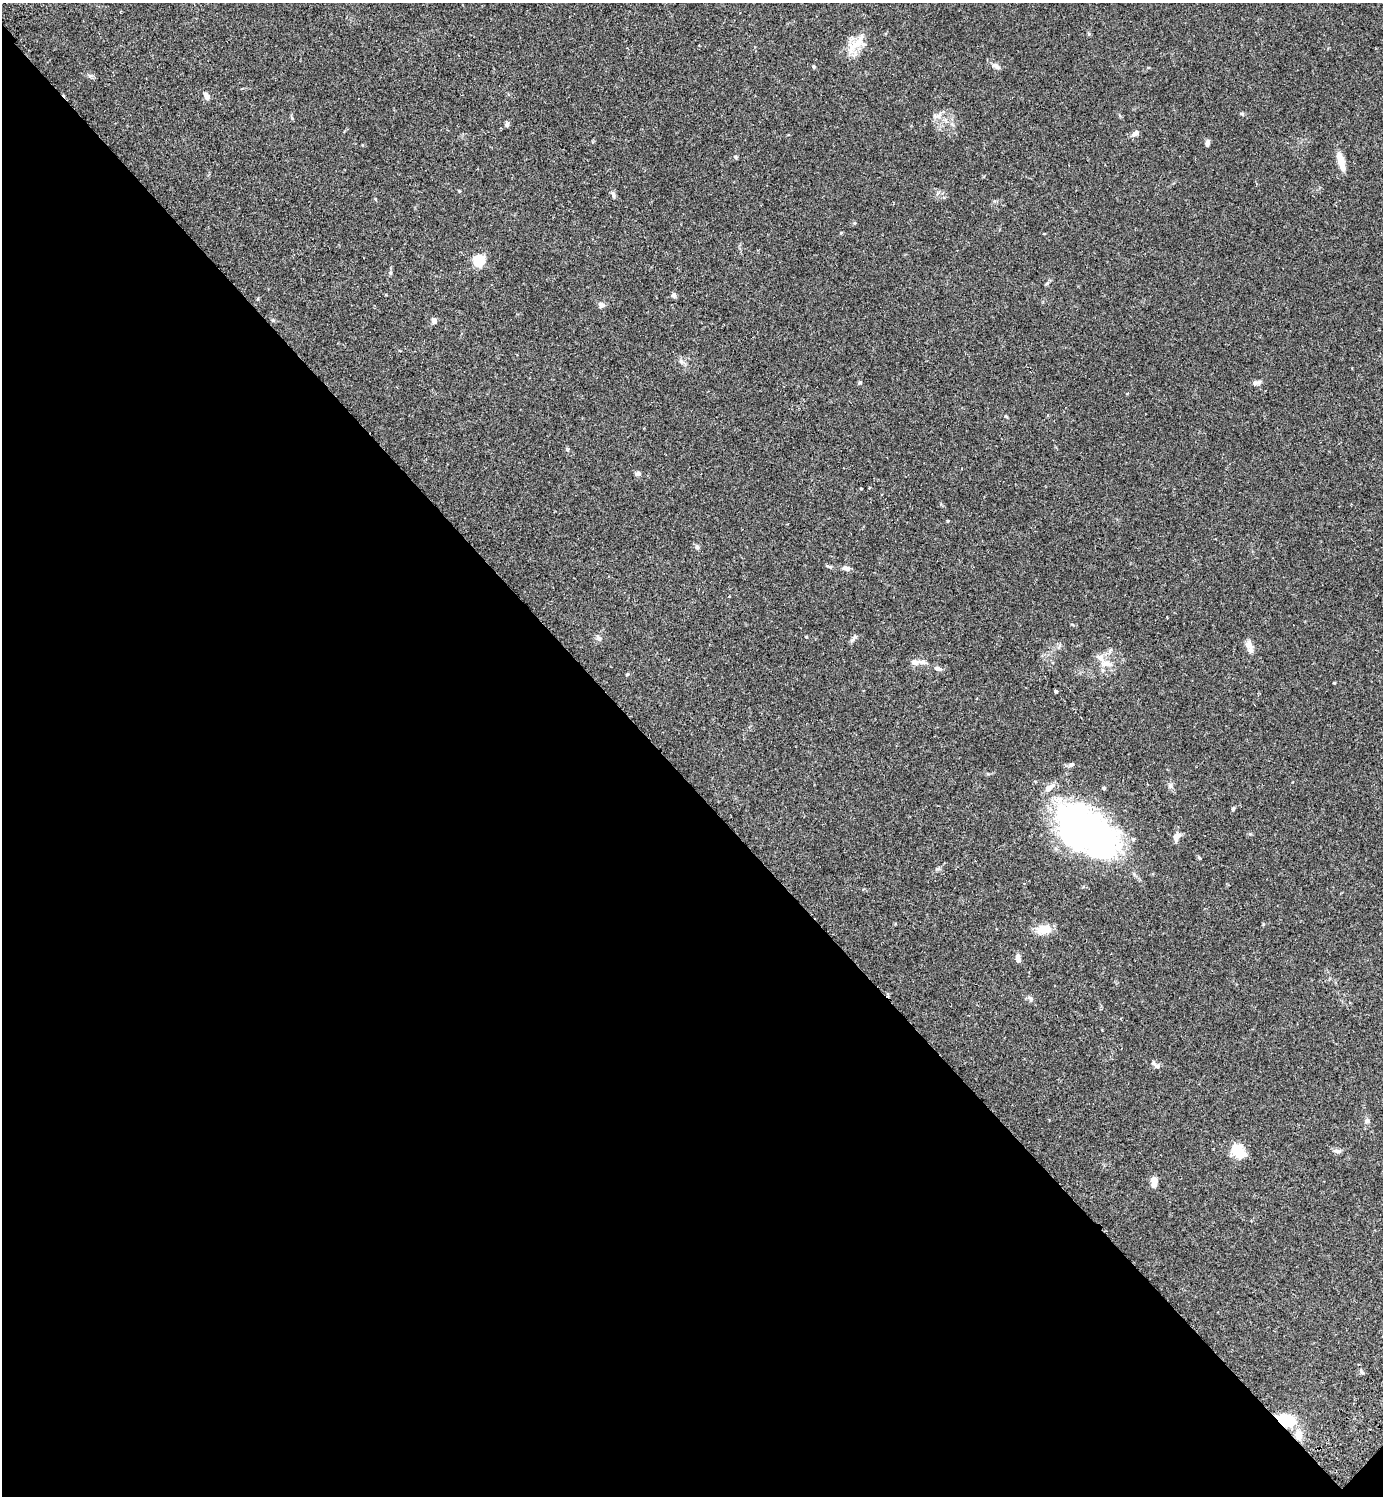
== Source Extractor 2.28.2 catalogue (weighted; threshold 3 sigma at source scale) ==
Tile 14 of 4 x 4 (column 2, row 4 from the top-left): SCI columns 1725-3105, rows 45-1538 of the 6070 x 6069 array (HDU 1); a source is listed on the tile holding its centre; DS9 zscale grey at full resolution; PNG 1385 x 1498 px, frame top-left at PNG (2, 3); no overlay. Shown black and unused: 48% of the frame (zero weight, under 2 of 3 exposures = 3% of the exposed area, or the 3 px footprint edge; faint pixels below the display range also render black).
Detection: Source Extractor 2.28.2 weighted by HDU 2 'WHT'; one run over the whole footprint, this tile lists its part. Background 0.091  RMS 0.0057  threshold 0.0255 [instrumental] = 3 sigma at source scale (4.5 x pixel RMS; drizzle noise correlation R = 1.50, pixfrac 1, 0.05/0.05 arcsec/px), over >= 5 px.
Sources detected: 64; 5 inside a brighter listed object's ellipse — not listed separately; the other 59 listed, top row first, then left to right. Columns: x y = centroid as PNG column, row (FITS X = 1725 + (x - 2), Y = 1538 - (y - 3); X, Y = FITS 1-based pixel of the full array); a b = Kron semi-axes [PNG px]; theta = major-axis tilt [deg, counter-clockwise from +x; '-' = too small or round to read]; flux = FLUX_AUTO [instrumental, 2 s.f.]
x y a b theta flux
1089 34 5 4 - 0.64
855 44 42 11 45 9.5
996 66 12 6 -28 2.3
814 67 4 4 - 0.88
207 96 9 5 -60 2.8
1242 114 5 5 - 0.75
938 116 16 7 8 3.4
507 125 7 6 - 1.3
1135 133 9 6 28 2.3
1207 143 8 5 79 1.6
735 157 5 4 - 0.79
1341 162 22 7 -75 7.1
613 195 9 5 -71 1.4
375 199 5 3 - 0.47
841 233 5 3 - 0.46
479 261 5 5 - 59
390 273 6 5 - 0.83
1047 283 7 4 45 0.88
673 295 7 6 - 1.4
601 305 7 7 - 1.9
273 320 5 4 - 0.59
434 321 7 6 - 2.4
681 361 8 5 -46 1.4
859 383 6 4 88 0.68
1256 383 13 5 17 1.7
1006 416 5 3 - 0.49
638 474 7 5 3 1.5
861 489 4 2 - 0.39
947 521 4 3 - 0.52
697 547 6 6 - 1
847 568 9 6 -6 2.1
806 637 4 3 - 0.41
598 638 9 5 -52 1.4
853 640 11 5 46 1.4
1249 644 12 8 -75 3.5
1110 651 7 5 50 1.4
914 662 10 7 -2 2.6
1106 664 19 8 -7 5
937 668 11 5 -17 1.9
1334 683 3 2 - 0.54
1056 691 4 3 - 2.6
1071 765 6 5 - 1.2
1170 785 8 5 -73 1.4
1104 788 5 4 - 0.78
1233 809 6 4 73 0.81
1086 830 73 41 -36 180
1176 837 12 9 58 3.3
1199 858 6 4 -53 0.72
1044 929 17 11 2 7.8
1018 958 10 5 -88 2.5
1030 998 9 4 -63 1.2
1157 1066 8 6 15 1.4
1367 1121 8 6 27 1.5
1238 1151 16 11 -46 12
1337 1151 10 5 -17 1.6
1154 1182 12 6 89 4.1
1361 1372 7 5 -41 1.1
1285 1420 15 8 -12 30
1298 1435 12 9 -87 5.9
Overlapping masked pixels (flux is a lower limit): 2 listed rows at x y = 1285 1420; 1298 1435
Unlisted compact peaks at least as high as the median listed source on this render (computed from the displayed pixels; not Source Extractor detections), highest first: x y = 627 674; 937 869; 292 118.